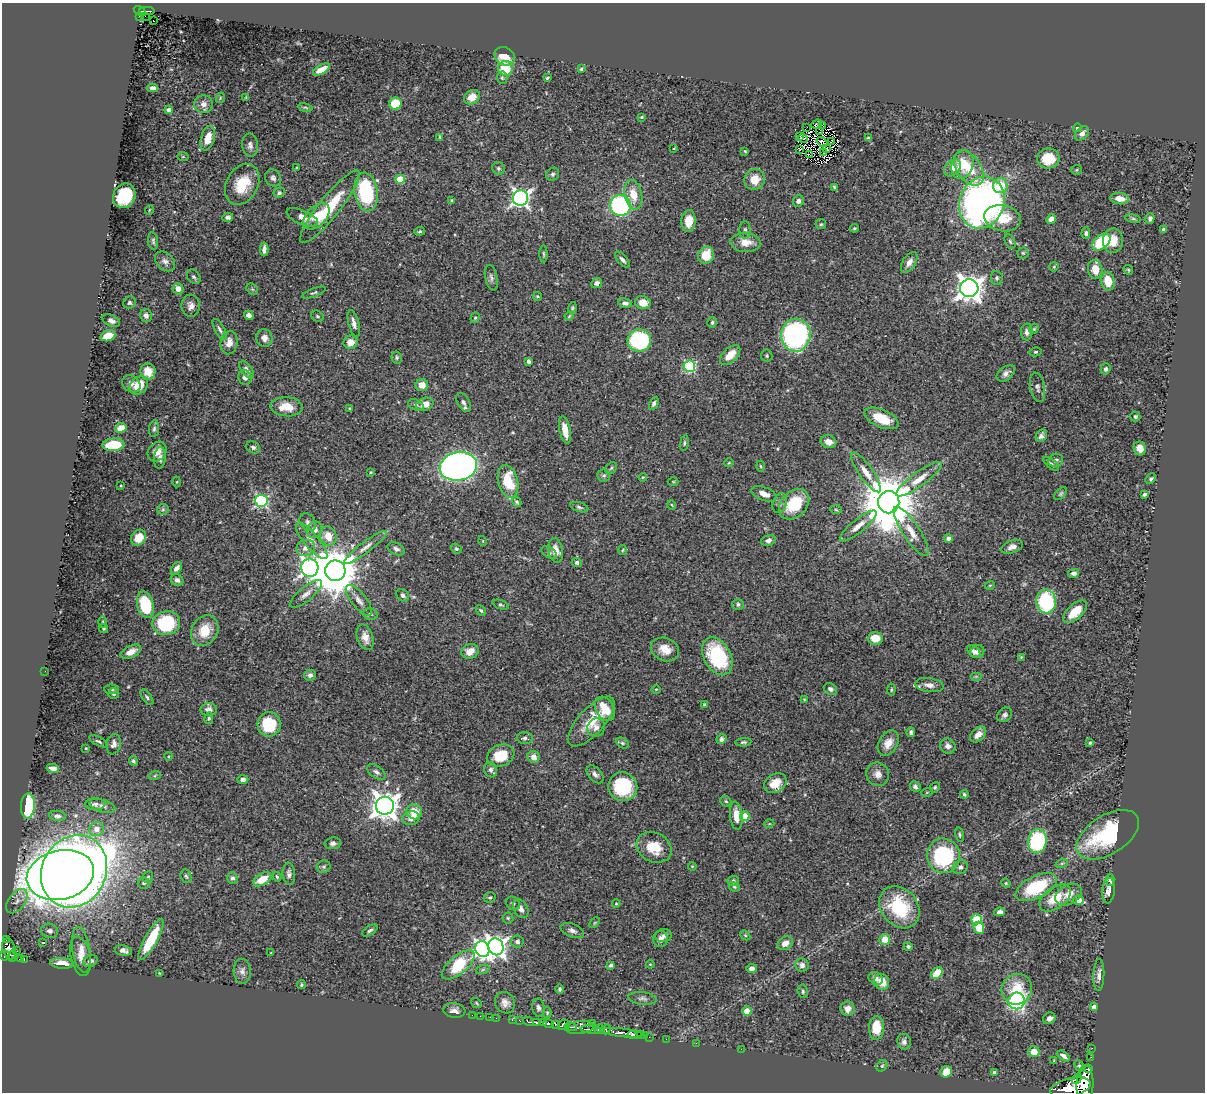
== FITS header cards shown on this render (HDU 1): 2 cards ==
NAXIS1  =                 1203
NAXIS2  =                 1090

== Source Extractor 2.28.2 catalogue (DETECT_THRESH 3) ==
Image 1203 x 1090 px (HDU 1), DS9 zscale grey, 1 PNG px = 1 image px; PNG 1207 x 1094 px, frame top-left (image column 1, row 1090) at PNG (2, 3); each listed source drawn as its Kron ellipse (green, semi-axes under 4 px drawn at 4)
Background 0.744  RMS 0.024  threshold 0.0709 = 3 sigma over >= 5 px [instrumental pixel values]
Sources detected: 434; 2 with non-positive FLUX_AUTO (blend fragments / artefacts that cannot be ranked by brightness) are neither listed nor drawn; the other 432 listed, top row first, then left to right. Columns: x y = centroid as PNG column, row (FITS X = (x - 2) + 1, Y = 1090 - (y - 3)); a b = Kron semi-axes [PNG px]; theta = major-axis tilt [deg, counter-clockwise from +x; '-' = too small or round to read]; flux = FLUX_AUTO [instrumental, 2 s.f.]
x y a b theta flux
140 11 7 4 -32 120
147 11 8 2 -1 140
139 16 3 2 - 23
145 16 2 2 - 9.6
153 21 2 2 - 2
505 56 10 9 - 30
505 68 7 7 - 41
321 69 9 4 30 15
581 69 4 3 - 2.3
502 78 6 5 - 2.7
547 78 3 3 - 1.9
153 88 5 4 - 7
246 97 4 4 - 1.5
472 97 8 6 34 21
220 98 5 3 - 1.4
203 104 9 9 - 9.5
395 104 6 6 - 64
305 108 7 3 -10 2
169 110 4 4 - 7.1
641 117 3 3 - 1.6
817 124 6 3 20 1.1
822 125 2 2 - 370
806 127 3 2 - 0.42
1077 128 4 4 - 3.8
820 132 4 2 - 3
1082 133 8 5 44 7.8
799 136 3 2 - 4.5
440 137 3 3 - 1.6
208 138 13 7 74 25
803 138 5 3 - 0.21
868 138 4 3 - 2.4
822 142 6 2 -42 0.72
831 142 3 3 - 0.35
250 145 11 8 -84 7.3
674 148 4 2 - 1.3
799 149 3 3 - 5.8
827 149 2 2 - 0.64
745 151 3 2 - 1.5
824 153 2 2 - 0.62
810 154 4 2 - 1.7
183 157 6 4 1 1.8
1048 158 11 10 - 40
962 165 15 11 72 30
296 168 3 2 - 1.2
498 168 6 6 - 3.4
952 168 9 7 47 19
969 168 20 12 -56 46
1077 170 5 5 - 2.4
553 174 7 6 - 3.7
273 178 9 7 -56 5.6
400 179 4 4 - 43
755 179 10 10 - 24
242 184 21 16 62 48
1000 186 7 7 - 42
834 187 4 3 - 2.2
366 192 19 11 -82 140
279 193 6 5 - 3.7
633 195 15 8 -78 26
124 196 13 10 61 95
520 198 8 7 - 620
1120 199 9 5 -7 15
452 200 4 3 - 2.2
798 201 6 5 - 4.9
982 202 26 22 68 690
620 205 10 10 - 210
330 207 46 10 51 73
149 210 5 3 - 1.3
316 216 16 10 46 22
228 217 5 4 - 5
302 217 17 7 -23 13
1002 218 18 13 -11 41
1150 218 5 4 - 4.3
1051 219 5 4 - 10
1133 219 8 4 -9 2.6
689 221 11 7 86 28
821 224 5 5 - 2.3
854 228 4 3 - 1.9
745 230 9 5 -89 4.2
1163 230 4 3 - 2.7
420 231 5 4 - 2.4
1086 233 6 4 87 3.8
153 241 9 5 -83 3.3
1010 241 7 4 -63 2.9
1113 241 12 10 86 24
745 242 15 10 -3 20
1101 242 10 6 41 85
264 249 6 4 87 6.7
1023 253 5 5 - 2.8
544 254 8 3 -89 2.3
706 255 9 7 69 32
622 260 10 4 -48 5.5
165 261 11 8 -43 6.8
909 262 11 6 57 9.9
1054 267 5 4 - 1.8
1095 269 9 7 -79 23
1128 270 5 4 - 1.9
194 277 8 6 -52 3.7
491 278 13 6 -78 5.6
997 278 7 5 -81 3.4
1108 281 9 6 -78 29
597 283 5 5 - 6.2
969 288 9 9 - 1700
178 289 6 5 - 12
252 289 6 5 - 2.4
314 293 12 4 21 3.4
537 296 4 3 - 1.8
130 303 6 6 - 3.7
625 303 7 5 -9 4.7
643 303 8 6 -16 21
191 306 11 9 88 9.2
572 308 6 4 73 2.1
146 315 7 6 - 5.8
249 315 5 4 - 6.8
317 316 7 5 -32 2.5
569 316 4 3 - 1.5
475 318 5 4 - 2.5
111 321 9 5 -24 7.4
712 322 5 4 - 2.8
354 323 14 5 -76 8.5
220 329 12 4 -60 5
1034 329 5 4 - 2.1
1027 332 8 6 88 6
796 335 16 15 - 340
108 336 7 5 19 27
264 338 9 8 - 9.2
639 340 11 11 - 190
350 342 7 6 - 19
229 343 12 8 79 13
1035 352 6 4 13 2.5
730 355 12 7 44 23
767 356 6 6 - 2.6
397 357 6 5 - 3
529 361 4 3 - 4.1
689 366 6 5 - 170
1106 369 5 5 - 3.7
246 370 10 5 -56 7.2
148 371 8 7 - 17
1006 373 10 6 38 7
245 377 7 6 - 7.4
131 384 10 8 -35 6.6
139 385 10 8 43 29
422 385 6 6 - 15
1037 387 15 7 -80 6.3
463 402 10 6 -61 6.1
654 403 7 4 64 3.9
425 404 9 6 21 16
416 405 8 5 -20 4
287 407 16 9 -3 29
349 409 4 4 - 1.6
1135 416 5 5 - 3
882 418 18 9 -24 40
121 428 6 5 - 17
154 429 8 5 81 3.7
565 430 14 5 -78 21
1041 436 6 5 - 5.3
829 442 8 6 -16 11
684 443 8 4 79 2.6
113 445 11 6 6 58
253 447 7 5 -27 3.8
1140 448 7 6 - 13
157 452 11 8 50 14
160 458 11 6 85 6.3
1056 460 7 6 - 5.2
729 463 5 4 - 1.7
1051 464 9 4 -40 3.9
458 466 19 14 11 1000
761 466 5 3 - 1.7
611 468 6 5 - 2.9
371 472 4 3 - 1.4
866 472 24 7 -55 17
604 475 6 6 - 3.5
643 477 4 3 - 1.3
919 479 27 7 36 23
1151 479 6 4 46 3.1
508 481 16 10 -76 59
177 482 5 3 - 1.4
673 482 5 3 - 1.4
121 486 3 2 - 1.3
764 494 13 6 -22 14
1061 494 8 4 46 2.7
1144 494 4 3 - 3.3
261 501 6 6 - 230
517 502 5 4 - 2.7
889 502 11 10 - 13000
780 503 10 6 72 6.5
794 504 17 12 45 69
672 505 5 3 - 1.2
579 507 9 4 -17 3.6
163 509 6 5 - 2.8
836 510 6 4 -4 2.3
308 522 9 7 -52 5.9
858 526 23 6 39 15
314 530 8 7 - 12
911 531 29 8 -56 22
328 536 10 8 -68 24
139 538 8 7 - 26
948 539 4 4 - 8.4
768 540 7 5 15 5.8
312 541 23 7 -50 15
483 541 5 3 - 1.2
365 547 26 5 37 13
1012 547 11 6 20 8.5
306 548 9 8 - 11
396 549 9 6 -26 5.6
456 549 6 4 -37 2.9
556 550 12 7 -80 16
622 550 5 3 - 1.6
549 552 8 5 -31 3.7
577 562 5 4 - 5
176 568 7 4 53 7.2
310 568 9 8 - 590
335 571 10 10 - 8000
1074 573 5 4 - 4.9
177 580 6 5 - 5.1
990 585 5 3 - 1.4
306 594 20 7 39 12
403 595 7 5 -44 4.4
359 600 18 7 -51 11
1046 601 12 10 -84 140
738 604 6 5 - 3.4
145 605 13 8 -77 81
501 605 8 4 -20 2.5
481 610 6 4 -45 2.5
1075 612 14 7 43 28
370 614 7 5 -14 3.6
103 622 6 3 89 2
166 623 14 12 9 100
104 628 4 4 - 1.8
205 631 16 13 61 38
365 637 13 8 -72 14
875 638 7 6 - 21
665 649 14 11 -25 23
470 651 9 7 24 17
974 651 8 5 -44 4.9
131 652 11 6 26 13
977 652 7 6 - 6.5
717 656 20 13 -62 130
1021 657 4 4 - 1.7
45 671 2 2 - 12
310 675 6 5 - 5.9
976 676 6 4 0 2
929 685 14 7 -8 9.9
111 689 7 4 -3 3
656 689 4 3 - 1.3
830 689 7 5 -32 4.6
891 690 6 4 84 1.9
114 694 5 5 - 4.2
147 697 9 4 -54 3.2
804 699 4 3 - 1.1
704 704 3 3 - 3.6
605 709 13 9 -61 35
209 710 8 6 -1 7.6
1005 715 8 6 42 5
209 718 6 4 77 2.1
591 721 31 13 48 44
269 724 12 11 - 73
596 727 9 8 - 7.2
911 732 5 3 - 4
978 734 9 6 44 9.9
525 738 8 6 -3 4.6
721 739 5 4 - 4.1
99 741 10 4 -27 3.3
743 742 8 4 5 2.8
622 743 7 5 -27 3.2
888 743 14 9 60 16
1090 743 4 4 - 2.3
114 744 10 7 78 6.9
948 746 8 7 - 7.7
86 748 4 3 - 1.3
501 755 14 10 21 42
169 756 4 3 - 1.4
534 757 6 6 - 9.6
133 761 5 4 - 2.8
53 768 6 4 -12 7.6
491 770 8 6 -70 5.6
376 772 10 6 -36 5.6
595 774 10 6 -49 6.2
878 774 12 11 - 11
155 775 6 4 21 2.5
243 779 5 4 - 4.8
775 783 12 9 32 24
623 787 15 14 - 94
915 787 5 5 - 4
935 787 5 4 - 2.4
927 792 5 3 - 1.4
964 794 4 3 - 2.6
726 801 6 4 -43 2.2
95 804 10 6 2 5.7
28 806 12 7 87 140
102 806 13 6 -17 7.1
385 806 9 9 - 1800
414 812 8 7 - 27
57 816 8 5 -5 5.7
736 816 14 6 -84 22
745 816 5 4 - 42
411 818 8 7 - 12
769 824 5 3 - 1.3
96 829 7 7 - 13
960 835 7 4 -77 2.5
1108 835 35 19 32 150
1037 841 12 9 80 130
333 843 8 6 9 4.6
654 847 18 14 -27 35
943 856 17 16 - 150
1062 863 6 4 19 2.3
692 866 4 3 - 1.3
324 867 7 6 - 3.4
960 867 8 6 26 4.5
74 871 37 32 64 3500
289 874 11 6 -85 5.8
60 875 34 24 14 3000
186 876 7 5 -68 3.1
148 877 6 5 - 2.4
277 877 5 3 - 2
232 878 6 5 - 4.2
262 879 10 5 28 28
1110 880 6 3 -88 3.6
733 881 6 5 - 2.8
144 883 6 6 - 3.9
1006 883 5 4 - 1.7
734 887 6 4 -22 2.2
1036 887 22 11 26 94
1108 891 13 6 86 11
1069 894 14 9 30 17
490 897 6 5 - 2.9
1055 898 18 10 37 38
1079 900 5 5 - 12
17 901 14 8 52 11
513 903 7 6 - 3.9
616 904 4 4 - 1.5
899 907 23 18 -50 96
521 909 10 7 -60 8.4
1000 912 5 4 - 6.6
508 918 5 5 - 2.2
976 919 5 5 - 78
595 923 6 4 45 1.8
979 928 6 5 - 31
370 930 8 4 31 3.4
572 930 12 6 -21 7.2
50 931 8 7 - 6.5
745 935 6 4 -45 2.4
664 936 8 6 14 5.1
6 939 3 2 - 23
151 939 23 6 61 66
661 939 8 7 - 7.5
885 939 5 5 - 24
517 942 6 6 - 4.7
43 943 3 2 - 0.87
785 943 8 6 30 13
908 946 4 4 - 3.2
496 947 8 7 - 910
9 949 11 6 -74 720
482 949 8 7 - 560
81 950 23 9 -81 18
123 950 8 5 -12 7.6
16 951 3 2 - 32
271 953 3 3 - 1.2
5 956 5 5 - 380
12 956 6 4 70 210
81 956 20 10 -78 15
21 958 4 3 - 160
24 959 4 3 - 35
90 961 7 5 23 7.3
62 963 12 5 -4 19
650 964 4 4 - 1.4
458 965 20 9 39 81
611 965 4 4 - 4.3
802 965 7 6 - 7.9
752 968 5 4 - 5.9
483 969 7 4 20 2.7
242 971 12 8 -86 7.9
160 973 3 3 - 1.6
937 973 6 5 - 38
1099 975 16 5 88 8.3
876 978 7 6 - 6.8
881 982 8 7 - 22
301 985 4 3 - 1.9
559 989 5 4 - 2.9
1017 989 16 15 - 49
803 991 7 5 -81 3.3
642 998 14 6 -6 6.2
1017 1001 8 8 - 260
476 1003 6 4 -38 2
505 1003 11 9 -62 9.8
1094 1007 4 4 - 10
538 1008 9 6 -81 5.5
848 1009 7 7 - 12
454 1011 11 7 -5 8
747 1011 4 4 - 29
547 1013 5 4 - 1.9
472 1015 2 2 - 12
480 1016 2 2 - 4.6
490 1017 2 2 - 6.1
496 1018 2 2 - 7.1
1049 1018 6 5 - 6.6
512 1020 2 2 - 8
520 1021 3 2 - 68
528 1021 6 3 -31 250
537 1023 4 3 - 300
543 1023 3 3 - 210
549 1023 5 3 - 380
592 1023 2 2 - 15
556 1025 4 3 - 270
564 1025 6 5 - 840
571 1027 6 3 -12 290
580 1027 14 6 7 360
876 1028 12 7 89 34
591 1029 10 3 -5 480
599 1029 5 4 - 200
606 1029 5 3 - 200
622 1033 20 4 -7 1000
633 1035 5 3 - 340
640 1035 3 2 - 130
644 1036 3 2 - 28
649 1037 2 2 - 7
666 1039 2 2 - 8.6
904 1042 8 6 -82 5.4
696 1043 2 2 - 10
1092 1048 2 2 - 6.2
741 1049 2 2 - 21
1034 1052 5 5 - 18
1063 1056 7 4 -33 5.6
1091 1057 2 2 - 5.8
1054 1061 4 3 - 1.6
882 1066 6 5 - 2.7
1079 1066 6 4 -66 2.3
1089 1068 3 2 - 40
946 1072 6 5 - 32
994 1072 4 3 - 2.7
1077 1079 6 3 53 280
1085 1084 19 8 88 3500
1070 1087 20 9 13 4200
At the frame edge (FLAGS 8, measured only in part): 1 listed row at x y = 1085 1084
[2 non-positive-flux detections neither listed nor drawn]